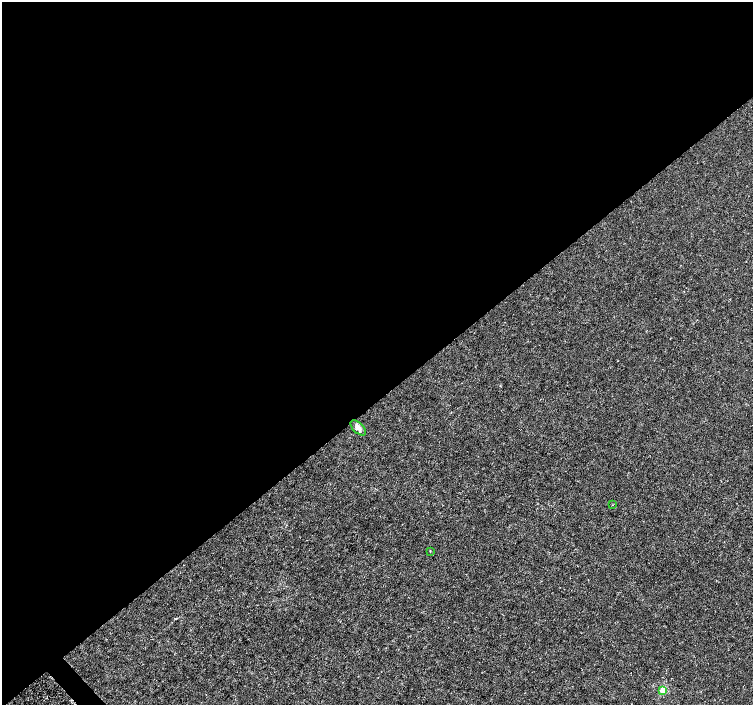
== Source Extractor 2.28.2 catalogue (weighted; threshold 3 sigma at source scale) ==
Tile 2 of 4 x 4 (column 2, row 1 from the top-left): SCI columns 1507-3007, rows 4424-5828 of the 6011 x 5972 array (HDU 1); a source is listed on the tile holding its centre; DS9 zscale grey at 2 x 2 block average (1 PNG px = mean of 2 x 2 image px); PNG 755 x 707 px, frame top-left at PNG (2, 2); each listed source drawn as its Kron ellipse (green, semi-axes under 4 px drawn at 4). Shown black and unused: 57% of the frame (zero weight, under 3 of 4 exposures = <1% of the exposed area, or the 3 px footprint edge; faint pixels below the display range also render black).
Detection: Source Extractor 2.28.2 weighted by HDU 2 'WHT'; one run over the whole footprint, this tile lists its part. Background -2.26e-04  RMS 0.0012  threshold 0.00535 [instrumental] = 3 sigma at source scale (4.5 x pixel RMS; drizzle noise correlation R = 1.50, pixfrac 1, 0.0396/0.0396 arcsec/px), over >= 5 px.
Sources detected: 4; all 4 listed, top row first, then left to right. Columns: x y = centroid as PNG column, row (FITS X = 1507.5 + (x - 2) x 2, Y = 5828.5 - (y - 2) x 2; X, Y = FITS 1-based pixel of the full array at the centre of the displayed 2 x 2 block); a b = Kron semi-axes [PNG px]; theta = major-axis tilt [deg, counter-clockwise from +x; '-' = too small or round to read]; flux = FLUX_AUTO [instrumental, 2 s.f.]
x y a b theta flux
358 428 9 5 -43 1.3
613 505 2 2 - 0.12
430 551 2 2 - 0.21
663 690 3 3 - 7